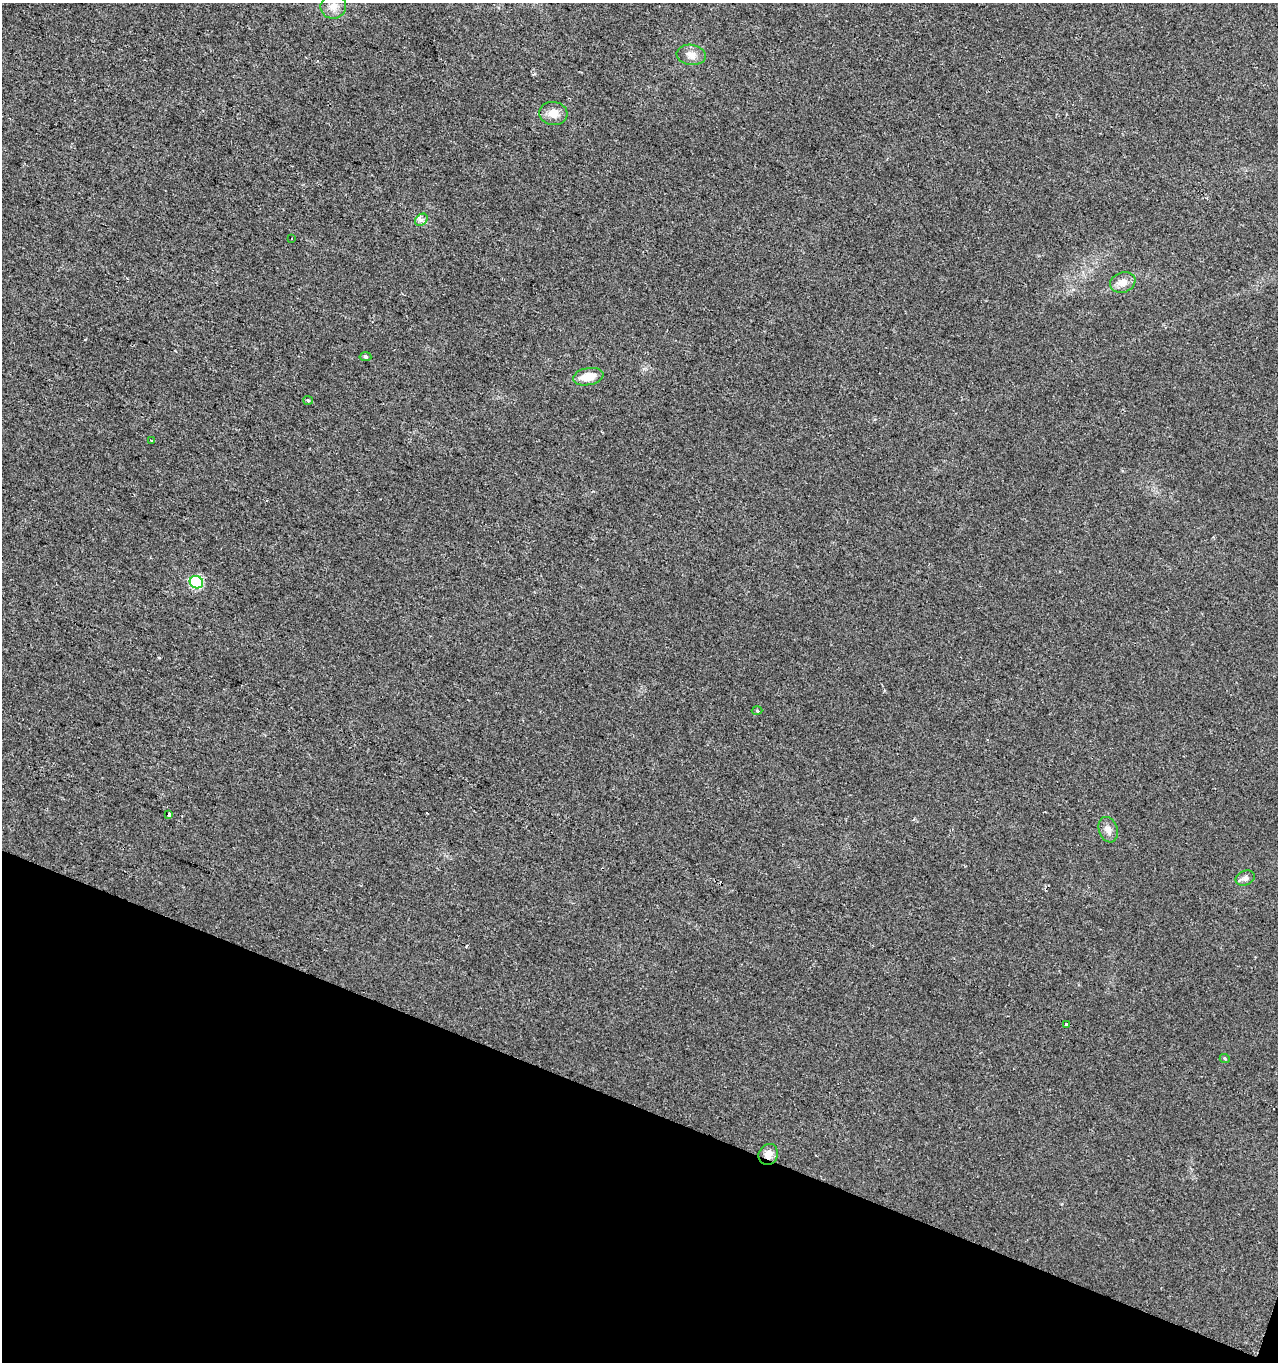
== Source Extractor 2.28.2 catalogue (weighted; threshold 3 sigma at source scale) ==
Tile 15 of 4 x 4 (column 3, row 4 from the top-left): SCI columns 2831-4106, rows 1-1360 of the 5596 x 5447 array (HDU 1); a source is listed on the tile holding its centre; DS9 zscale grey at full resolution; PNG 1280 x 1364 px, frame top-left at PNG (2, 3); each listed source drawn as its Kron ellipse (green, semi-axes under 4 px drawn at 4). Shown black and unused: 19% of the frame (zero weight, under 2 of 3 exposures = <1% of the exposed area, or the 3 px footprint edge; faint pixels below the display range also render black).
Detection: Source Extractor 2.28.2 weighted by HDU 2 'WHT'; one run over the whole footprint, this tile lists its part. Background 0.0179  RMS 0.0078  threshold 0.0351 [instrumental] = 3 sigma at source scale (4.5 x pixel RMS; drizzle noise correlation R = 1.50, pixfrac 1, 0.0396/0.0396 arcsec/px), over >= 5 px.
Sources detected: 20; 2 cosmic-ray / hot-pixel residue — neither listed nor drawn; the other 18 listed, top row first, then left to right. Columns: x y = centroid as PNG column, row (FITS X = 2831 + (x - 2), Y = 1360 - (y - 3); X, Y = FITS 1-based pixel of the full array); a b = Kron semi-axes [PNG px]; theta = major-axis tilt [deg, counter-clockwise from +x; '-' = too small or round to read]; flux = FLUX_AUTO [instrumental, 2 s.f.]
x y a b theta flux
333 7 13 12 - 7
691 55 14 10 -9 5.9
553 113 14 11 -5 7.7
421 220 7 5 43 2.2
292 239 3 3 - 2
1123 282 13 10 20 6.2
365 357 6 4 -3 1.1
588 377 15 8 11 12
308 400 5 4 - 0.94
151 441 3 3 - 3.5
196 582 7 6 - 68
757 711 5 3 - 0.73
169 815 4 4 - 9.3
1108 830 13 9 -71 4.6
1245 878 10 7 23 3
1066 1024 3 3 - 2.6
1225 1059 5 3 - 0.85
768 1154 11 9 62 5.6
Overlapping masked pixels (flux is a lower limit): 1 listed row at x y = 768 1154